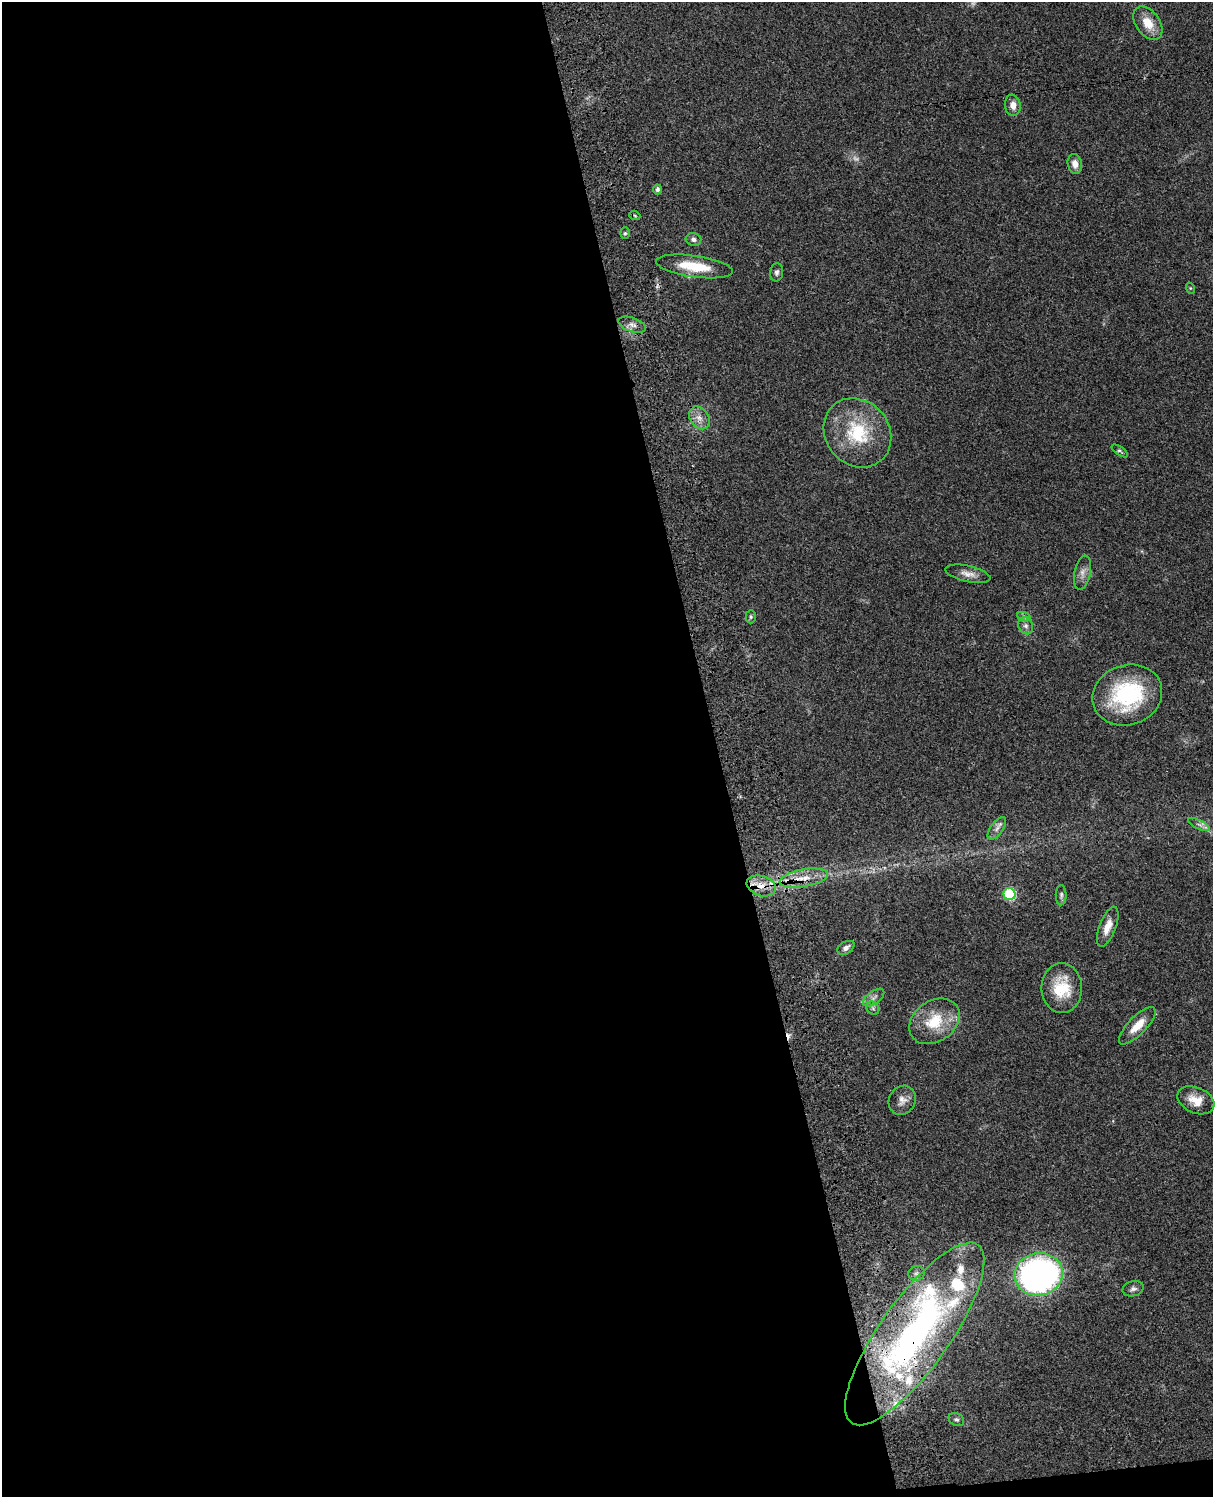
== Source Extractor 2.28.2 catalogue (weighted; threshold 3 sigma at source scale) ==
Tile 9 of 4 x 3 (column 1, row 3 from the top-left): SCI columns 121-1331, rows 276-1770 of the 5084 x 4921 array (HDU 1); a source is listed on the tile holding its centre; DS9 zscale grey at full resolution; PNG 1215 x 1499 px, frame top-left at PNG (2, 2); each listed source drawn as its Kron ellipse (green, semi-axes under 4 px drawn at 4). Shown black and unused: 60% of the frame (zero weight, under 3 of 4 exposures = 6% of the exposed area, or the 3 px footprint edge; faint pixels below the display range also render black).
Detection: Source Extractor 2.28.2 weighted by HDU 2 'WHT'; one run over the whole footprint, this tile lists its part. Background 0.0745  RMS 0.0057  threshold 0.0258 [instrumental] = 3 sigma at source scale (4.5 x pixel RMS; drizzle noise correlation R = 1.50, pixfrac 1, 0.05/0.05 arcsec/px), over >= 5 px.
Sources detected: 53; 1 too faint to see at this stretch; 1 inside a brighter object's white glare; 4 cosmic-ray / hot-pixel residue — neither listed nor drawn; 7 inside a brighter listed object's ellipse — not listed separately; the other 40 listed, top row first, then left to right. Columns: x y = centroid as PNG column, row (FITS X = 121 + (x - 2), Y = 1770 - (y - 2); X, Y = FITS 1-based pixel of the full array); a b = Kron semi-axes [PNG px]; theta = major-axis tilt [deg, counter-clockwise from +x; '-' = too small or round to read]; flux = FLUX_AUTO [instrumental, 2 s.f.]
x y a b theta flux
1148 23 19 12 -55 9.8
1013 105 10 8 -80 4.3
1075 164 10 7 -78 4.7
657 189 5 4 - 1.7
635 216 5 3 - 0.63
625 233 6 5 - 0.96
693 239 8 6 -10 2
695 266 39 10 -8 18
777 272 9 6 83 1.8
1190 288 6 3 -72 0.55
632 325 14 7 -20 3.3
699 418 12 9 -54 4.5
857 433 36 31 -50 36
1120 451 9 4 -35 0.98
1082 573 17 8 78 3.7
968 574 23 8 -12 4.6
751 617 6 5 - 0.86
1024 617 7 4 -20 1.2
1026 626 9 7 -64 2.3
1127 695 35 30 21 56
1199 825 12 4 -25 2.1
997 828 13 6 54 2.6
804 878 24 9 10 10
761 886 15 10 -18 8.4
1009 894 6 6 - 53
1061 895 10 5 89 1.4
1108 927 21 8 69 6.4
846 948 9 6 32 2.4
1062 988 25 20 -89 20
874 998 12 6 36 2.4
873 1008 7 5 -47 1.2
934 1021 27 20 35 20
1137 1026 24 9 46 8.9
902 1100 15 13 62 4.7
1196 1100 19 12 -24 8.4
916 1273 8 7 - 1.8
1039 1274 24 21 10 210
1133 1289 10 7 15 2
915 1334 109 34 54 200
956 1419 8 6 -28 1.3
Overlapping masked pixels (flux is a lower limit): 3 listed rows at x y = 804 878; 761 886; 915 1334